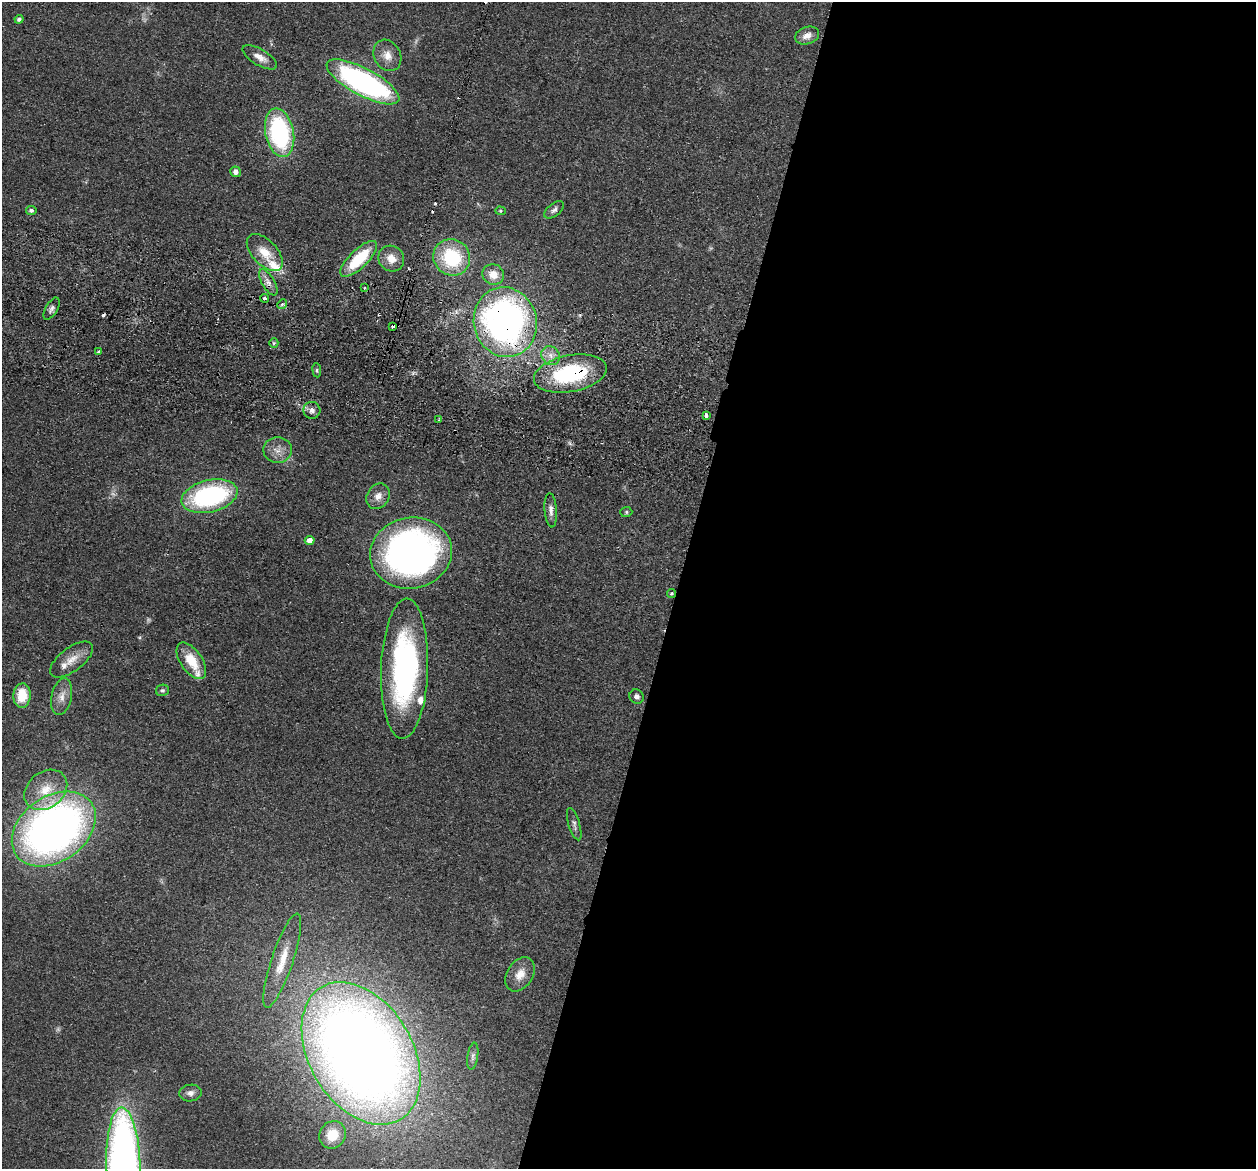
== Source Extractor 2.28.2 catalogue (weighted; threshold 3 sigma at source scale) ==
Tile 12 of 4 x 4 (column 4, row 3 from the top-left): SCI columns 3776-5029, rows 1466-2632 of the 5045 x 5146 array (HDU 1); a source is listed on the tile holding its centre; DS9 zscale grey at full resolution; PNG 1258 x 1171 px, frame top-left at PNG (2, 2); each listed source drawn as its Kron ellipse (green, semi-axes under 4 px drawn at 4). Shown black and unused: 46% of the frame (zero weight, under 2 of 3 exposures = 3% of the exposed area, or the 3 px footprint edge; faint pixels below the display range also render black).
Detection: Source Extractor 2.28.2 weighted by HDU 2 'WHT'; one run over the whole footprint, this tile lists its part. Background 0.0513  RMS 0.0067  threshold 0.0299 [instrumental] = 3 sigma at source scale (4.5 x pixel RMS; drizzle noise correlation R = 1.50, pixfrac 1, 0.05/0.05 arcsec/px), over >= 5 px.
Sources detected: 66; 3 too faint to see at this stretch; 4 cosmic-ray / hot-pixel residue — neither listed nor drawn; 4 inside a brighter listed object's ellipse — not listed separately; the other 55 listed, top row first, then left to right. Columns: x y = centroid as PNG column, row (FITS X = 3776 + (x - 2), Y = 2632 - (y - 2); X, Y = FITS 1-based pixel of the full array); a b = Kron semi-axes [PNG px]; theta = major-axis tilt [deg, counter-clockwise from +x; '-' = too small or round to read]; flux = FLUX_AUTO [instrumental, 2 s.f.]
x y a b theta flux
19 19 4 4 - 1.6
807 36 12 8 19 5.4
387 55 16 13 -62 7.9
260 57 19 8 -30 5.5
363 82 40 13 -28 190
280 133 24 14 -79 95
236 172 5 5 - 3.5
31 210 5 4 - 1.6
554 210 11 6 39 2.3
500 211 5 4 - 0.91
265 252 23 12 -47 13
452 257 19 18 - 43
359 259 24 9 44 33
391 259 13 12 - 7.8
493 274 11 10 - 8.2
268 282 15 6 -60 4
365 288 3 2 - 0.59
265 298 4 3 - 6.3
282 304 5 4 - 1.3
52 309 12 6 59 2.5
505 322 35 31 -75 260
393 326 4 3 - 6.7
274 343 5 4 - 0.86
99 351 3 3 - 1.8
551 355 10 8 -49 4.5
317 370 7 3 -83 1
570 373 37 18 11 65
312 410 8 8 - 3.2
706 415 4 3 - 5.3
438 420 4 2 - 0.59
278 450 14 13 - 6.5
210 496 28 16 13 100
378 496 13 11 56 5.7
551 510 17 6 -86 3.7
626 512 6 5 - 1.1
310 540 5 4 - 5.2
411 553 41 35 10 300
671 593 4 3 - 1.4
71 659 25 11 37 9.1
191 661 21 11 -55 17
405 669 70 23 88 160
162 690 6 5 - 1.3
22 696 12 8 86 16
62 697 18 10 78 6.5
637 697 7 6 - 2.5
46 790 23 18 38 18
574 824 17 5 -73 2.6
54 829 46 32 35 420
282 961 49 11 71 17
520 974 18 13 58 8.9
361 1053 77 51 -59 1100
473 1056 13 5 82 2.2
190 1093 11 8 7 3.4
332 1135 14 13 - 13
123 1165 57 17 -88 460
Overlapping masked pixels (flux is a lower limit): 4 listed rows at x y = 505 322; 393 326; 570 373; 671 593
Isophote crosses this tile's border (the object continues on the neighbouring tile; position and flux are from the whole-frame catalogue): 1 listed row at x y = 123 1165